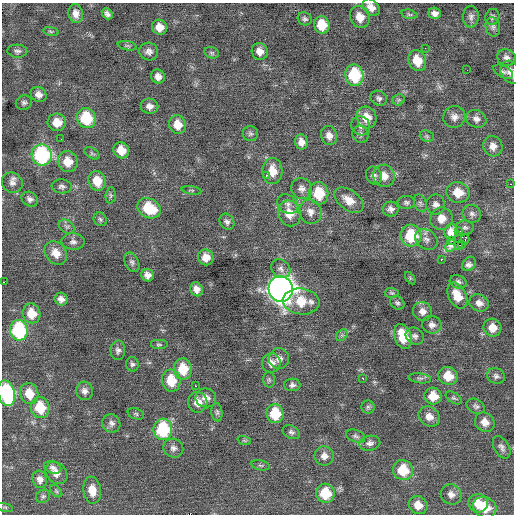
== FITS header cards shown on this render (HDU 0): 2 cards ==
NAXIS1  =                  512 / Axis length
NAXIS2  =                  512 / Axis length

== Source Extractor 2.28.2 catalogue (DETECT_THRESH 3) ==
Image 512 x 512 px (HDU 0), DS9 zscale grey, 1 PNG px = 1 image px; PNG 516 x 516 px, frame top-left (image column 1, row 512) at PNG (2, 3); each listed source drawn as its Kron ellipse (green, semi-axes under 4 px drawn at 4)
Background 0.036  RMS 0.84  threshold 2.51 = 3 sigma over >= 5 px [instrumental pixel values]
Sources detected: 166; all 166 listed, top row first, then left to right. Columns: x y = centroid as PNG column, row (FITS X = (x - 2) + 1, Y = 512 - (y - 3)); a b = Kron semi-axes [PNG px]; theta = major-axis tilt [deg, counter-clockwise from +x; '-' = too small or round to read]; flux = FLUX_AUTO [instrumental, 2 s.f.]
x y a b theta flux
371 7 10 7 -46 430
435 13 6 5 - 270
76 14 9 7 -79 370
107 14 6 4 -48 200
409 14 8 4 -13 92
360 17 11 9 -65 680
471 17 11 8 88 230
492 17 8 7 - 150
305 19 7 6 - 140
322 25 9 7 -73 1300
160 27 8 7 - 590
493 27 9 7 -77 180
51 31 8 4 -9 86
127 46 10 4 -11 120
425 48 2 2 - 57
17 51 10 6 -4 180
149 51 9 9 - 280
260 51 8 8 - 430
212 53 7 5 -15 110
506 57 9 8 - 250
417 60 11 8 -70 1100
467 70 3 2 - 45
503 72 10 6 -27 150
511 72 12 9 -56 440
354 75 11 9 -79 3300
158 76 7 6 - 340
38 94 8 7 - 340
379 98 8 7 - 180
399 100 6 5 - 100
24 103 8 7 - 160
149 106 9 7 -10 320
367 117 11 9 -64 800
454 117 11 10 - 370
86 118 10 9 - 2600
476 119 10 8 -26 300
57 122 9 8 - 830
178 124 9 8 - 800
361 126 10 9 - 280
250 134 7 7 - 140
360 134 9 7 -61 180
329 136 9 8 - 390
427 136 7 5 -21 110
61 139 2 2 - 41
301 142 7 6 - 400
493 146 10 9 - 440
121 150 8 7 - 870
92 153 8 5 -33 110
42 155 10 10 - 7100
68 162 10 9 - 920
272 171 13 10 -89 920
266 175 3 2 - 230
374 176 9 7 -66 200
384 176 11 10 - 580
97 181 10 8 -70 940
12 183 11 9 -43 310
510 184 3 3 - 57
62 186 10 7 -3 180
302 189 10 10 - 330
191 190 10 3 -9 68
458 192 12 10 -15 930
319 193 11 9 -81 1800
111 195 8 5 85 110
30 199 8 7 - 200
349 200 17 10 -36 690
406 202 9 6 2 160
420 203 9 6 -68 140
288 204 11 8 -33 310
436 204 10 9 - 300
149 208 12 9 -27 2000
391 209 8 7 - 250
310 212 12 11 - 450
289 213 13 11 -68 930
472 214 9 8 - 240
441 218 11 11 - 650
100 219 7 6 - 120
227 222 8 7 - 190
67 227 8 6 -34 160
465 227 9 7 -3 180
458 231 3 2 - 20000
451 232 8 6 78 120
411 236 11 10 - 2500
426 239 12 9 -37 350
465 239 5 2 - 58
452 241 3 2 - 120
73 242 11 8 -2 250
461 244 2 2 - 13
458 245 2 2 - 430
451 246 6 5 - 73
56 253 13 10 -50 670
206 257 8 7 - 560
441 259 2 2 - 320
132 262 10 6 -64 170
469 264 8 6 51 260
281 269 10 8 -40 240
148 275 6 6 - 330
410 278 7 4 -54 64
4 282 3 2 - 120
458 282 8 6 -19 180
196 289 7 6 - 370
281 289 13 12 - 56000
392 293 7 5 -2 93
457 296 14 9 -62 950
61 299 6 6 - 290
301 301 18 13 -7 1400
397 303 8 6 -44 140
479 303 10 8 -24 340
422 311 10 9 - 390
32 313 10 9 - 1000
432 325 10 8 -16 300
492 328 9 8 - 580
19 330 10 8 -80 5500
342 335 6 5 - 110
403 336 13 8 -71 1600
415 336 9 8 - 210
159 345 9 5 0 110
118 350 10 7 87 200
279 359 10 10 - 330
271 363 9 9 - 410
132 364 7 6 - 140
183 369 10 9 - 1400
448 376 10 9 - 1100
496 376 9 7 -22 180
362 378 3 2 - 170
420 378 11 5 -7 150
269 380 7 6 - 130
171 381 11 9 -79 1400
292 385 8 6 -1 190
195 386 2 2 - 220
84 391 9 8 - 270
6 393 13 8 -76 6500
29 394 11 9 -72 940
433 396 9 8 - 1000
206 398 10 9 - 440
454 398 9 5 -32 110
198 402 10 9 - 590
476 406 9 7 -28 170
40 407 11 9 -77 1600
368 407 6 6 - 120
217 412 9 5 -83 130
136 414 8 5 -20 110
275 414 9 8 - 2000
429 416 11 9 -35 480
485 422 10 9 - 510
111 423 9 8 - 250
163 429 10 9 - 4000
291 432 9 6 -25 160
356 436 10 6 -21 160
244 440 7 4 -20 95
370 443 11 7 10 240
502 447 12 7 -60 240
173 448 10 9 - 260
324 456 10 9 - 350
260 465 9 5 -13 120
53 467 9 6 -18 200
403 470 10 9 - 1700
56 473 12 9 -48 450
40 479 9 7 -74 330
92 490 13 8 -82 760
56 491 7 4 -45 110
325 493 9 9 - 1800
451 494 10 10 - 340
43 496 7 6 - 130
478 503 10 9 - 800
418 505 10 8 -35 590
5 507 8 3 -13 72
485 507 12 10 -24 1200
At the frame edge (FLAGS 8, measured only in part): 3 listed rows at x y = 371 7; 511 72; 6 393